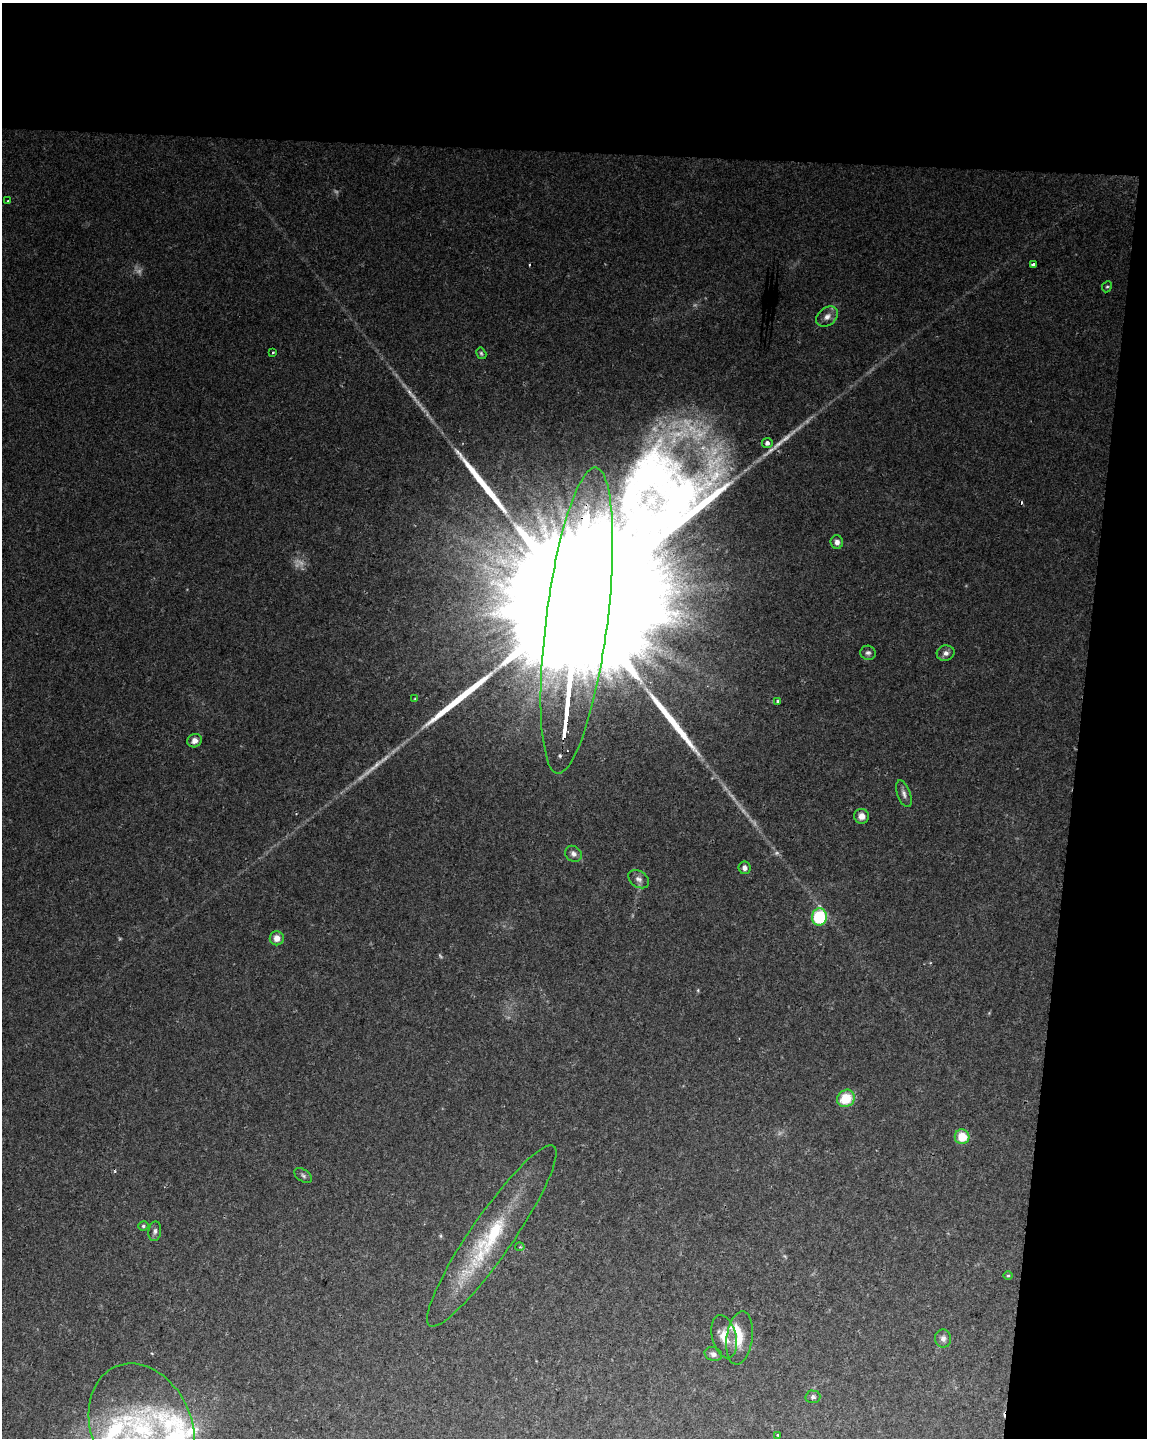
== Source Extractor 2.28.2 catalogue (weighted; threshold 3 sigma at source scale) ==
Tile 4 of 4 x 3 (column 4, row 1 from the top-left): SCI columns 3435-4579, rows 3098-4533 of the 4587 x 4817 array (HDU 1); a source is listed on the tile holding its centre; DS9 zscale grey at full resolution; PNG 1149 x 1440 px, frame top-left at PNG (2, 3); each listed source drawn as its Kron ellipse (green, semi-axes under 4 px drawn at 4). Shown black and unused: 16% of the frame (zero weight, under 2 of 3 exposures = <1% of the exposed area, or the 3 px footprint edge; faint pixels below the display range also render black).
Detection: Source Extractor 2.28.2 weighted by HDU 2 'WHT'; one run over the whole footprint, this tile lists its part. Background 0.0309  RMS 0.0044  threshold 0.0199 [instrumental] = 3 sigma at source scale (4.5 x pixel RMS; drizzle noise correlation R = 1.50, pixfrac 1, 0.0396/0.0396 arcsec/px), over >= 5 px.
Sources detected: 59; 11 too faint to see at this stretch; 4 cosmic-ray / hot-pixel residue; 4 long thin detections or spike segments (spike, bleed or trail) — neither listed nor drawn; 4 inside a brighter listed object's ellipse — not listed separately; the other 36 listed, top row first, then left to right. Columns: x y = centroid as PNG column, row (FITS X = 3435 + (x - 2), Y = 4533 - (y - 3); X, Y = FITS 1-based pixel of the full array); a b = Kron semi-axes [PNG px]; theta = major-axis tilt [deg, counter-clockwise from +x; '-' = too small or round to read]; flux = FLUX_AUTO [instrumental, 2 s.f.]
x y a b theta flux
8 201 3 3 - 0.56
1033 264 4 3 - 1.2
1107 287 6 4 63 0.73
827 317 12 8 36 3.2
272 352 3 3 - 1.2
481 353 6 4 -59 0.78
767 443 5 5 - 2.1
837 542 7 6 - 2.3
577 621 154 31 83 120000
868 653 8 7 - 1.4
946 653 9 7 13 2.3
415 699 4 4 - 0.46
778 701 3 3 - 1.4
195 741 7 6 - 3
904 794 14 6 -70 2.1
861 816 7 7 - 3.4
573 854 9 7 -39 1.9
744 868 6 6 - 2
639 879 11 8 -34 2.2
819 917 8 7 - 32
277 938 7 7 - 3.8
846 1098 9 8 - 13
962 1137 7 7 - 11
303 1176 10 5 -33 1.2
143 1226 5 4 - 0.74
155 1231 10 6 83 1.6
492 1236 109 21 55 47
520 1247 4 3 - 0.44
1008 1275 5 3 - 0.54
724 1337 22 12 -76 7.2
739 1338 27 13 82 9.7
943 1338 9 8 - 1.9
713 1354 9 6 -17 2
813 1397 7 6 - 1.4
142 1428 67 50 -67 84
777 1435 3 3 - 0.86
Overlapping masked pixels (flux is a lower limit): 1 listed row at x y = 577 621
Isophote crosses this tile's border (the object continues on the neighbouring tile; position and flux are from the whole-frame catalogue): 1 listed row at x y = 142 1428